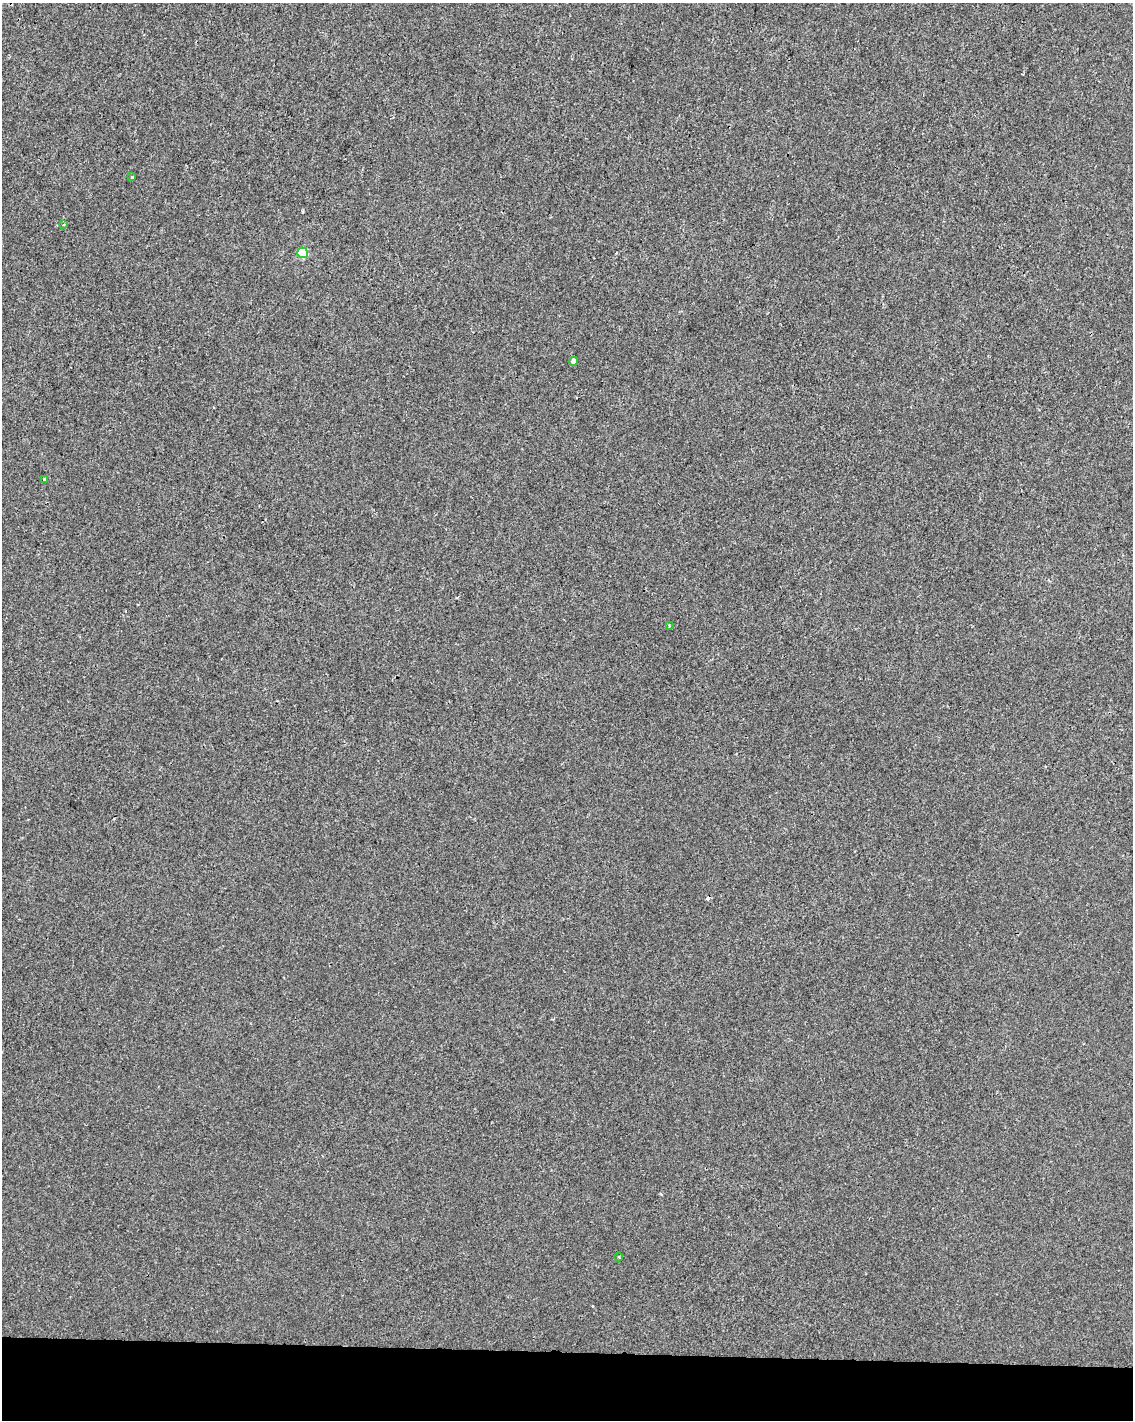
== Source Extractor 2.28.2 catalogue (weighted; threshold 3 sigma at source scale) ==
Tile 10 of 4 x 3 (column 2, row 3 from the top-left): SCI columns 1138-2268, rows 283-1700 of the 4529 x 4764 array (HDU 1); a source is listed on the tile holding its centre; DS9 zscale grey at full resolution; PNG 1135 x 1422 px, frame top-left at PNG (2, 3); each listed source drawn as its Kron ellipse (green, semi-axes under 4 px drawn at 4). Shown black and unused: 5% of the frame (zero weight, under 2 of 3 exposures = <1% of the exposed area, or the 3 px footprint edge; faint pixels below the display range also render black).
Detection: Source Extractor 2.28.2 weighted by HDU 2 'WHT'; one run over the whole footprint, this tile lists its part. Background -3.05e-04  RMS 0.0042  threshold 0.0191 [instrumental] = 3 sigma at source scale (4.5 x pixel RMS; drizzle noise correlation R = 1.50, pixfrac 1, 0.0396/0.0396 arcsec/px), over >= 5 px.
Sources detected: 8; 1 cosmic-ray / hot-pixel residue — neither listed nor drawn; the other 7 listed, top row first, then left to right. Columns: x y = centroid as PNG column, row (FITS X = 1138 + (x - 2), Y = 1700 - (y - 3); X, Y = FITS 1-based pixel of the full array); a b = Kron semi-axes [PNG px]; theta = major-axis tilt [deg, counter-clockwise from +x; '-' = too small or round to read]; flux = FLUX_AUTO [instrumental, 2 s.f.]
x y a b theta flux
132 177 3 3 - 0.39
64 224 3 2 - 0.39
302 253 5 5 - 20
573 361 4 4 - 1.6
45 480 4 3 - 1.5
669 626 3 3 - 0.55
619 1257 4 3 - 0.38